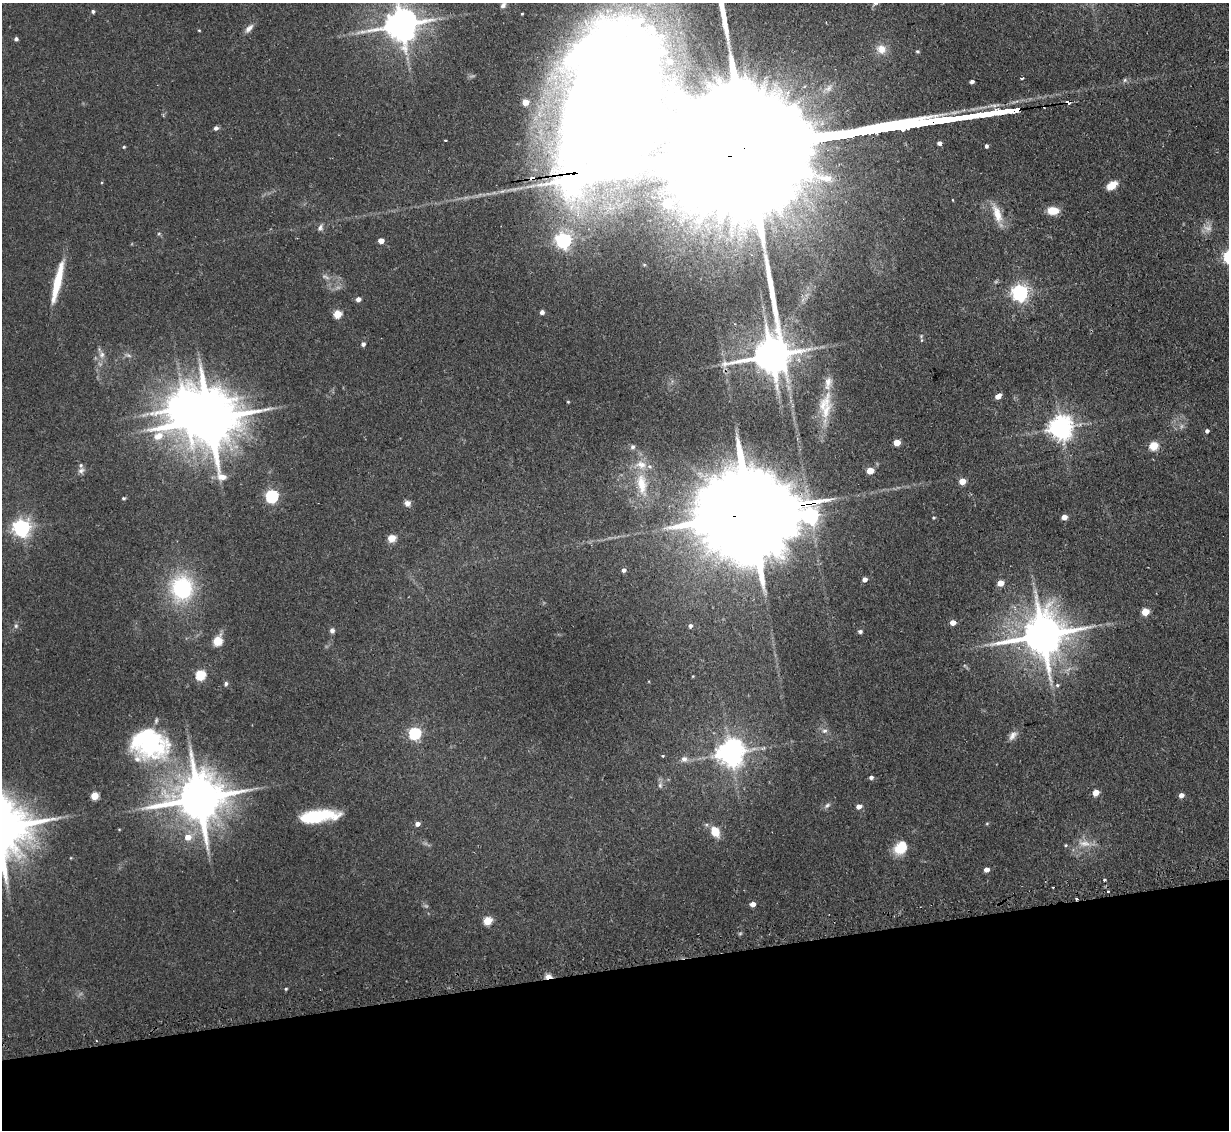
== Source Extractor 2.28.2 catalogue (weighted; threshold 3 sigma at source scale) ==
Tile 14 of 4 x 4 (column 2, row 4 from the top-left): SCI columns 1260-2486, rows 159-1286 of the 4972 x 4943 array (HDU 1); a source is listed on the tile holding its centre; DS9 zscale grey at full resolution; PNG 1231 x 1132 px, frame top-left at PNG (2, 3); no overlay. Shown black and unused: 14% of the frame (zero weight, under 2 of 3 exposures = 4% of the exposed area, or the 3 px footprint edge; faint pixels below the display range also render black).
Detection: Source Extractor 2.28.2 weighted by HDU 2 'WHT'; one run over the whole footprint, this tile lists its part. Background 0.137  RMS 0.0072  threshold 0.0322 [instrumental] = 3 sigma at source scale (4.5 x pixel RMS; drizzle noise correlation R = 1.50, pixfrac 1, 0.05/0.05 arcsec/px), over >= 5 px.
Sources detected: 120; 2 too faint to see at this stretch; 1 inside a brighter object's white glare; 2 cosmic-ray / hot-pixel residue — not listed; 9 inside a brighter listed object's ellipse — not listed separately; the other 106 listed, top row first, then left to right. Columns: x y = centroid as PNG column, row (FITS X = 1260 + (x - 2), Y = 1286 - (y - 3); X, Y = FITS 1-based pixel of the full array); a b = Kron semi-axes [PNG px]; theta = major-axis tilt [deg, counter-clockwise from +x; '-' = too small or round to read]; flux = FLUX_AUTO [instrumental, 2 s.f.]
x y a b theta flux
503 4 12 6 63 3.3
93 11 4 4 - 1.6
522 14 3 2 - 0.63
401 25 11 9 12 1700
249 28 14 6 46 3.9
199 30 3 3 - 0.66
16 39 4 4 - 1.9
881 49 12 10 -28 9.1
917 51 4 4 - 1.2
670 61 4 3 - 3
553 77 21 16 25 19
1023 78 3 2 - 1.3
972 81 4 3 - 2.2
525 102 5 4 - 11
1068 102 5 3 - 15
216 128 5 5 - 2.4
445 140 3 2 - 0.67
986 146 4 3 - 1.8
124 147 4 3 - 0.74
751 148 272 38 7 140000
1112 185 12 7 34 9.4
953 200 3 2 - 0.45
667 203 5 5 - 25
1053 211 12 8 -2 11
997 214 23 9 -72 12
320 228 9 6 64 2.2
563 240 6 6 - 220
381 241 4 4 - 6.8
57 282 46 7 77 26
1020 293 6 6 - 290
358 299 4 4 - 4
542 312 4 4 - 3.2
337 314 5 5 - 23
922 340 6 4 89 1.1
363 344 5 5 - 2.2
102 355 8 8 - 3.5
771 355 25 13 89 2300
828 383 21 10 81 7.8
998 396 5 4 - 6.9
568 402 3 3 - 0.68
826 411 31 11 71 17
209 419 22 16 13 4900
1061 427 7 7 - 720
1207 431 5 4 - 1.9
897 442 5 4 - 15
1153 446 5 5 - 32
633 447 7 6 - 1.9
81 470 9 7 18 2.6
870 471 5 4 - 16
962 481 5 4 - 11
642 484 33 13 -82 22
272 496 6 6 - 120
124 498 4 4 - 1.1
407 503 7 7 - 3.7
754 513 68 20 8 25000
1064 517 4 4 - 7
934 518 4 4 - 0.85
21 528 6 6 - 330
392 538 5 5 - 17
624 570 5 4 - 2.6
865 579 4 4 - 4.1
1000 583 5 4 - 12
182 588 21 19 87 75
1145 612 5 5 - 20
953 622 4 4 - 7.6
16 626 6 5 - 1.5
690 626 5 5 - 2.2
332 631 6 5 - 2.6
860 631 5 4 - 1.9
1042 635 15 12 14 3000
217 641 6 5 - 32
200 675 5 5 - 56
226 684 6 5 - 1.6
1057 685 6 5 - 1.4
824 731 8 7 - 2.7
415 733 6 5 - 100
1013 736 14 8 52 4.3
150 744 50 39 -12 100
731 753 8 8 - 930
662 756 4 4 - 0.71
684 759 9 8 - 3.6
871 777 4 4 - 2.2
660 785 9 6 -81 2.2
1096 792 5 4 - 10
1181 795 5 4 - 4.7
95 796 5 5 - 21
199 798 17 13 12 3900
827 805 10 5 37 2.1
859 806 5 4 - 4.7
317 816 36 10 7 47
987 823 5 3 - 0.75
417 824 5 4 - 3.9
119 829 4 3 - 0.57
715 832 13 9 -58 11
188 837 7 7 - 7.7
1084 843 19 9 -7 7.7
1066 845 4 4 - 0.88
900 848 18 14 53 15
986 870 4 4 - 5.9
1105 880 3 3 - 2.3
1108 891 3 2 - 0.84
1076 899 3 3 - 1.1
753 904 5 4 - 5.2
487 921 5 5 - 30
548 976 10 5 4 3.8
286 989 4 3 - 0.85
Overlapping masked pixels (flux is a lower limit): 6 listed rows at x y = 1068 102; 751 148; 771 355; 754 513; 1076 899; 548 976
Isophote crosses this tile's border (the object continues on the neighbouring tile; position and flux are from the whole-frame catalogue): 3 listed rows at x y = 503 4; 401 25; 751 148